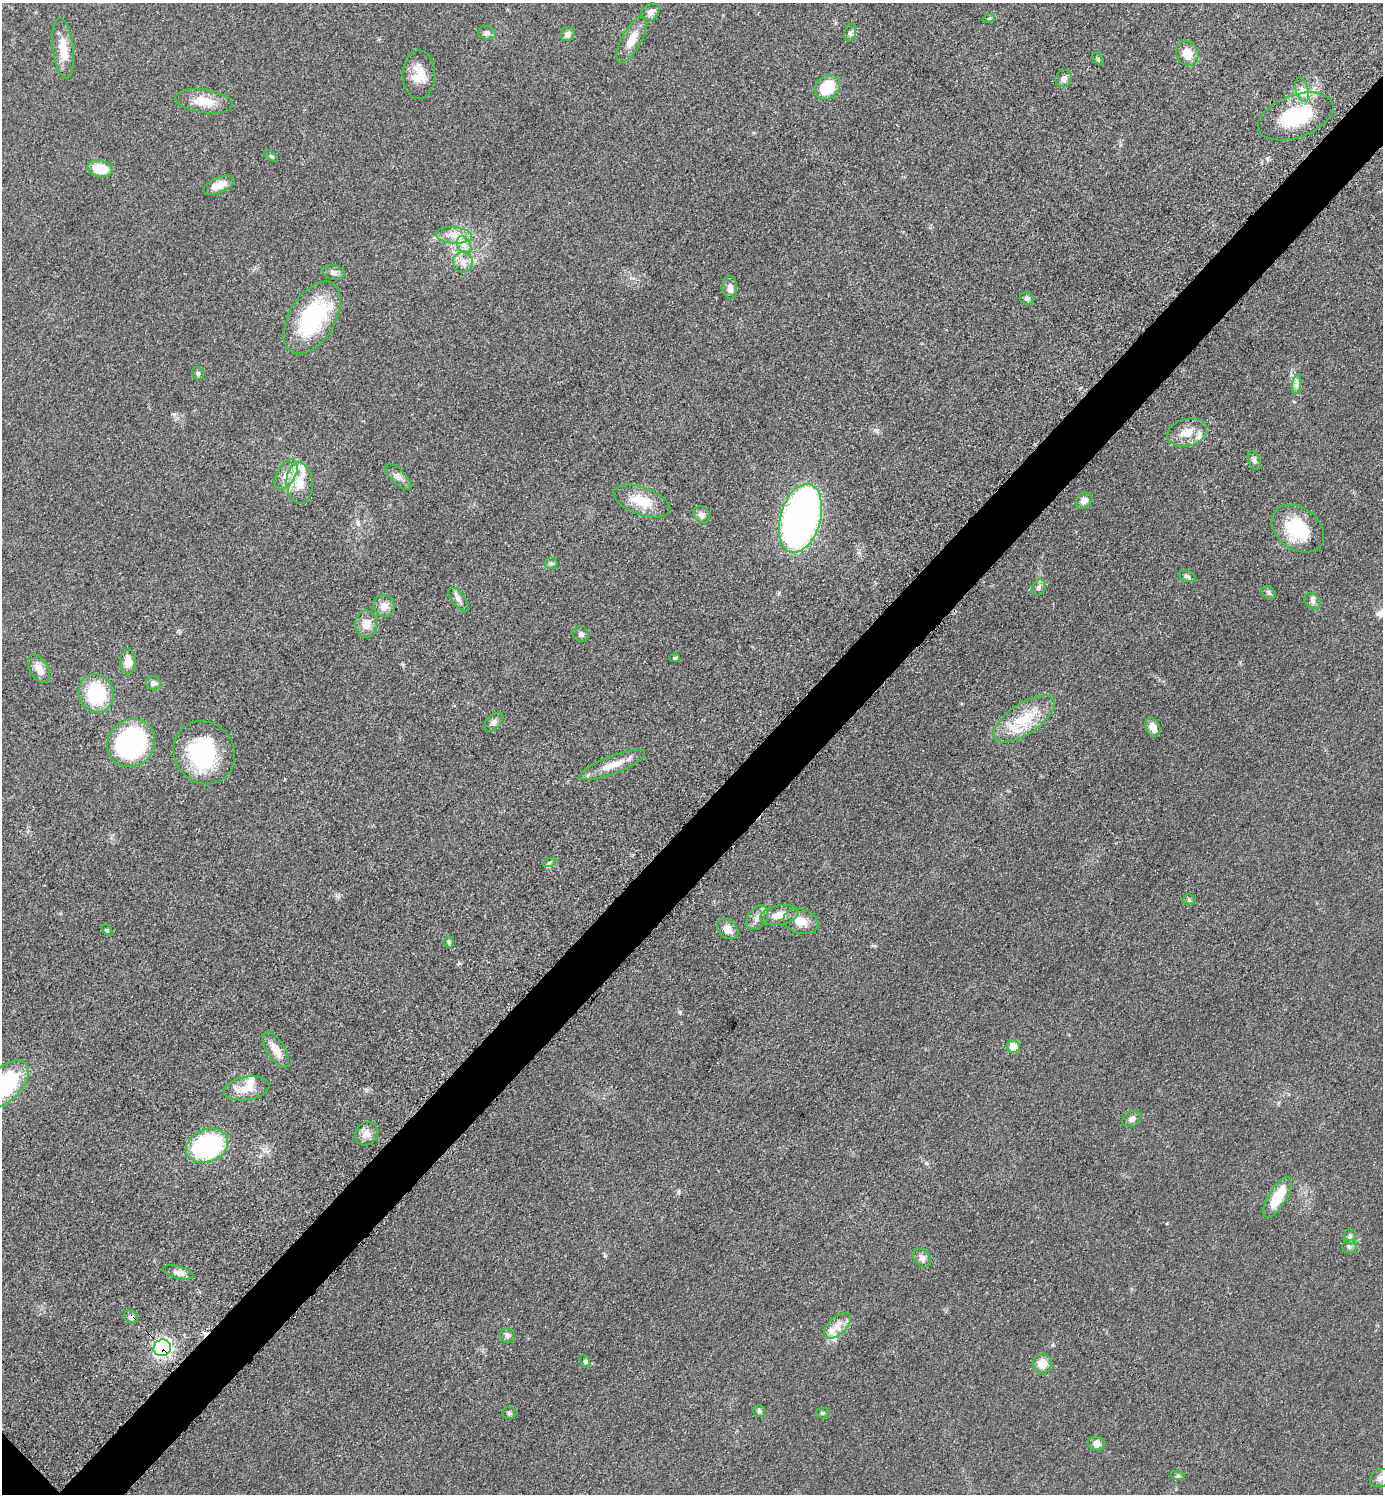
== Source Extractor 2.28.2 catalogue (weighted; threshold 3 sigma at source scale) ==
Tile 10 of 4 x 4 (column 2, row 3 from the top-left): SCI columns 1592-2972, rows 1513-3004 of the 6048 x 6047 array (HDU 1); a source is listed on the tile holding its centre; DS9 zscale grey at full resolution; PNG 1385 x 1496 px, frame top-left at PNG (2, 3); each listed source drawn as its Kron ellipse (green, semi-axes under 4 px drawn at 4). Shown black and unused: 4% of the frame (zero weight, under 3 of 5 exposures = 4% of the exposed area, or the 3 px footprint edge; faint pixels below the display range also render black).
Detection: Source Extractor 2.28.2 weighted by HDU 2 'WHT'; one run over the whole footprint, this tile lists its part. Background 0.0497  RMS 0.0055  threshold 0.0245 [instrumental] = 3 sigma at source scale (4.5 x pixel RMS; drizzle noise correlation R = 1.50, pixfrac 1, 0.05/0.05 arcsec/px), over >= 5 px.
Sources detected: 98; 1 inside a brighter object's white glare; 1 cosmic-ray / hot-pixel residue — neither listed nor drawn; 7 inside a brighter listed object's ellipse — not listed separately; the other 89 listed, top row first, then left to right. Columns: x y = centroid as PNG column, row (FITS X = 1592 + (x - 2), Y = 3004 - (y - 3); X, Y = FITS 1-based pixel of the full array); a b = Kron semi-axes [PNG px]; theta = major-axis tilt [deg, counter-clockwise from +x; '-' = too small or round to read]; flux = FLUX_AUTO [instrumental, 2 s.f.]
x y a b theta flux
651 12 10 8 44 3.2
989 18 6 4 18 0.71
487 33 9 7 -18 1.7
850 33 9 5 79 1.6
568 34 8 6 47 2.3
632 39 25 9 61 8.7
63 48 30 10 -83 10
1187 53 12 11 - 7.1
1098 59 7 4 -46 0.82
419 75 24 16 90 9.9
1064 78 9 7 50 2.4
827 87 14 11 40 17
1302 90 12 6 -73 3.4
204 101 29 11 -8 11
1296 116 39 21 20 34
271 156 8 4 -35 0.79
100 168 12 8 -15 14
219 185 16 7 23 6.5
454 235 18 8 -6 6
464 245 9 6 -61 2.8
463 262 10 10 - 4
334 272 11 7 -10 2.4
730 288 12 7 -88 3.2
1027 298 7 6 - 1.6
312 318 40 23 59 55
198 374 7 5 -60 1
1297 385 9 4 82 1.7
1187 432 20 13 14 8.5
1254 461 9 6 -68 1.6
286 475 16 9 60 5.6
398 477 17 7 -45 2.9
300 483 21 13 -86 9.6
642 501 30 13 -20 14
1084 501 9 7 40 3
701 515 9 7 -47 2.5
800 518 35 20 74 240
1298 529 29 21 -36 28
551 563 6 6 - 1.2
1187 576 9 5 -22 1.3
1039 587 8 6 60 1.6
1269 593 8 5 -42 1.5
458 599 14 6 -52 2.4
1313 601 9 7 -41 1.8
384 606 11 10 - 4.3
366 624 13 11 -89 5.8
581 634 8 7 - 1.8
675 658 5 4 - 0.8
128 662 12 8 89 5.8
39 669 15 9 -58 5.5
153 683 8 7 - 1.8
96 693 19 17 -71 34
1024 719 35 15 34 21
494 722 11 6 46 2.2
1153 727 10 7 -64 5
131 743 25 23 46 77
204 753 32 29 -52 51
612 765 35 9 21 9.1
549 863 7 4 19 0.9
1189 900 6 5 - 0.98
779 915 19 9 10 6.4
757 918 13 9 52 3.6
801 921 17 12 -16 7.7
727 929 12 9 -40 4.4
107 930 6 4 -45 0.77
449 942 5 5 - 0.9
1014 1047 6 6 - 9.9
276 1050 20 9 -57 6.8
4 1085 30 16 44 57
247 1088 23 11 9 8.2
1132 1119 10 7 35 1.9
366 1134 12 10 58 4.8
207 1146 22 16 21 70
1277 1197 23 9 59 15
1350 1236 7 6 - 1.4
1349 1247 7 6 - 1.5
922 1258 10 8 -50 2.8
178 1272 16 6 -14 3.1
131 1317 7 6 - 1.7
838 1326 16 8 43 5.4
507 1336 8 7 - 1.5
162 1348 9 8 - 100
585 1361 7 4 -63 0.96
1042 1364 10 9 - 7.8
759 1411 6 5 - 0.98
509 1413 7 6 - 1
822 1413 6 5 - 1
1097 1443 8 7 - 3.4
1178 1476 7 4 -19 0.88
1380 1478 11 8 28 2.7
Overlapping masked pixels (flux is a lower limit): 3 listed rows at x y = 1296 116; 131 1317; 162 1348
Isophote crosses this tile's border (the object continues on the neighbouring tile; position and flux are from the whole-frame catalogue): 2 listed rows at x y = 4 1085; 1380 1478
Unlisted compact peaks at least as high as the median listed source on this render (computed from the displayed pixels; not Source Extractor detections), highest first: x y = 680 1012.